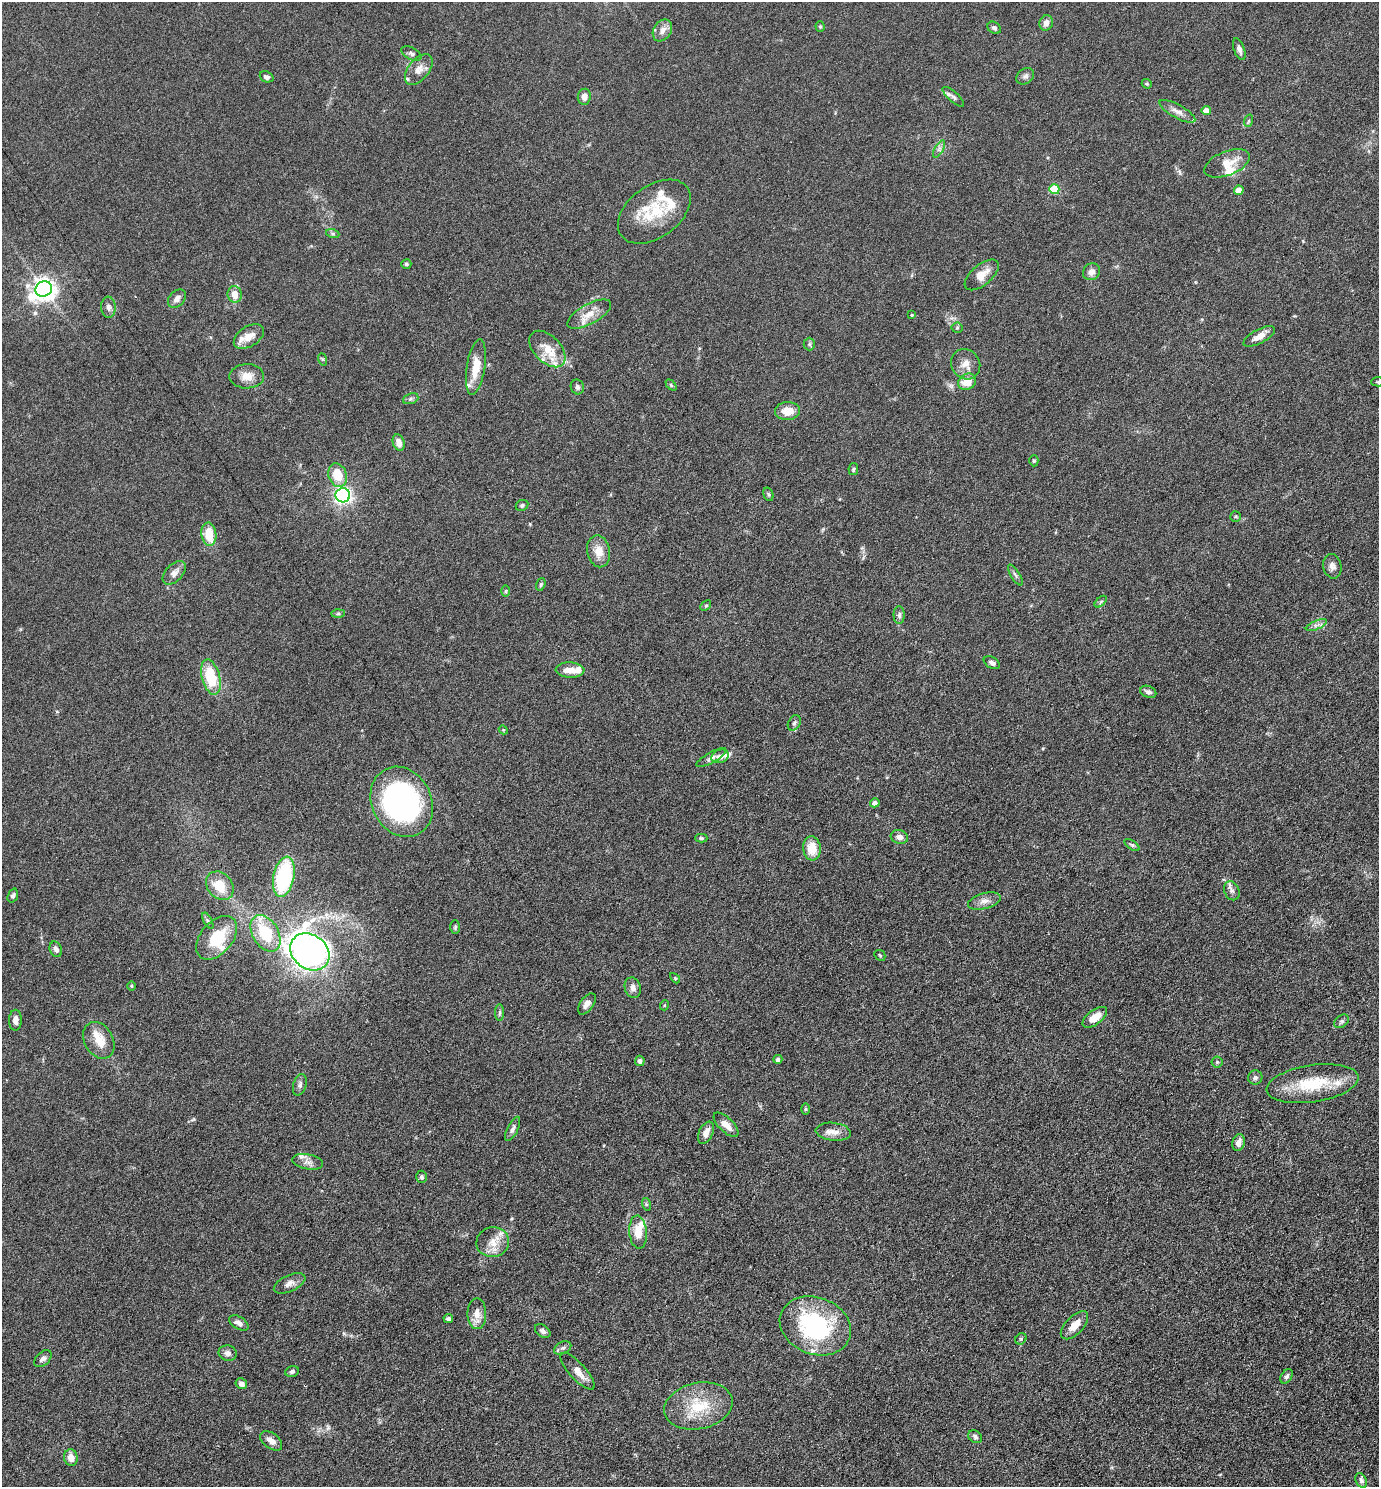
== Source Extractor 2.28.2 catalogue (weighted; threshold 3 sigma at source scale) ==
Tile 6 of 4 x 4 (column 2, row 2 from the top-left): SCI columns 1534-2910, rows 2986-4470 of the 5961 x 5968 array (HDU 1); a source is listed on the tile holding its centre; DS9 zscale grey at full resolution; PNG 1381 x 1489 px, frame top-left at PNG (2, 2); each listed source drawn as its Kron ellipse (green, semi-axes under 4 px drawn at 4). Nothing masked; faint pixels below the display range render black.
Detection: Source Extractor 2.28.2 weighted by HDU 2 'WHT'; one run over the whole footprint, this tile lists its part. Background 0.0673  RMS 0.006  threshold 0.0247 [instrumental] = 3 sigma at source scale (4.09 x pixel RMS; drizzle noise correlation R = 1.36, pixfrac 0.8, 0.05/0.05 arcsec/px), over >= 5 px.
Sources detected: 157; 19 inside a brighter listed object's ellipse — not listed separately; the other 138 listed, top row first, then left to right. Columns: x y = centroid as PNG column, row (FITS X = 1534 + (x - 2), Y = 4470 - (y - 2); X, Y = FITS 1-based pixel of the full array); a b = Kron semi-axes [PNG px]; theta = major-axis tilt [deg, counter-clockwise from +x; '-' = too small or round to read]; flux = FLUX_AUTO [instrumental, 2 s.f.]
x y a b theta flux
1046 23 8 6 69 3.1
820 26 5 4 - 0.57
994 28 7 5 -31 1.2
662 30 12 8 57 3.7
1239 49 11 5 -70 2.1
411 54 11 6 -28 1.5
419 70 18 10 52 4.7
1025 76 10 7 39 1.5
267 77 7 5 -21 1.5
1147 84 5 4 - 0.7
584 97 8 6 82 3.4
953 97 13 5 -41 1.6
1206 110 4 4 - 6.5
1177 111 20 6 -29 3.6
1248 121 6 4 70 0.7
939 149 9 4 59 1.4
1227 163 24 12 22 8.6
1054 189 5 5 - 23
1239 190 5 4 - 7.4
654 212 41 26 36 24
333 234 7 4 -18 0.86
406 264 5 5 - 0.92
1091 272 9 8 - 3.1
982 275 20 10 40 5.9
44 289 8 7 - 390
235 294 8 7 - 5.4
177 298 10 7 48 2.6
108 307 10 7 -87 2
589 314 24 10 28 6.9
912 315 4 3 - 0.53
957 328 5 5 - 0.77
249 336 16 10 32 5.9
1259 336 17 7 28 4.3
809 344 6 5 - 0.9
547 349 22 13 -45 9
322 359 6 4 -71 0.56
966 364 15 14 - 5.2
476 367 28 9 81 10
247 376 17 12 1 5.7
967 382 9 8 - 7.9
1378 382 7 4 2 0.83
671 385 6 4 -46 0.73
577 387 7 6 - 1.5
411 399 8 5 19 1.2
787 411 12 9 1 7.1
399 442 8 6 -71 4
1034 461 5 4 - 0.73
853 469 6 5 - 0.94
338 475 12 9 -71 12
768 494 7 5 -72 0.84
343 495 7 7 - 100
522 505 6 5 - 0.98
1235 516 5 5 - 0.77
209 534 12 7 -82 11
599 551 16 11 -79 6.5
1332 566 12 9 -78 2.5
174 573 14 8 46 3.2
1015 575 12 4 -58 1.3
541 584 6 4 71 0.75
505 591 6 4 -90 0.64
1101 602 7 4 44 0.83
706 606 6 4 44 0.61
338 614 7 4 1 0.87
899 615 9 5 -90 1.3
1316 625 11 4 22 1.8
992 663 9 5 -30 1.7
570 670 14 7 -2 6.2
211 677 18 9 -75 19
1148 692 8 5 -21 1.7
794 723 8 6 59 1.3
503 730 4 4 - 0.53
720 756 9 6 18 2.7
711 758 17 5 29 2
402 802 36 30 -63 120
875 803 5 4 - 2
899 837 9 7 -17 2.8
701 838 6 4 -1 0.81
1132 845 9 4 -35 0.96
812 848 12 9 -85 9.3
284 877 20 10 79 49
220 886 16 12 -49 11
1232 891 10 7 -65 2.1
13 896 7 5 70 1.2
984 901 17 8 16 3.4
208 921 9 4 -61 0.98
455 927 7 4 88 0.8
265 933 20 13 -59 21
217 938 25 16 50 18
56 949 8 6 -68 2
310 952 21 17 -36 300
880 955 6 4 -44 0.62
675 978 6 4 -46 0.56
131 986 5 3 - 0.52
633 988 10 8 -75 2.6
587 1004 12 6 54 2.6
665 1005 5 3 - 0.42
499 1013 8 4 89 0.96
1095 1017 14 7 37 6.4
15 1020 10 6 90 2.7
1342 1021 8 6 38 1.2
99 1040 19 14 -61 8.6
778 1059 4 4 - 1.7
640 1061 5 5 - 1.4
1217 1062 5 5 - 0.73
1255 1077 7 7 - 1.3
1312 1084 46 18 8 23
300 1085 11 6 73 1.8
806 1109 6 4 89 0.59
726 1125 16 7 -44 4.6
513 1129 13 5 64 1.8
833 1132 17 9 -6 4.4
706 1133 12 7 64 3.6
1239 1143 8 6 76 3.2
308 1162 16 7 -10 3
421 1177 6 5 - 0.96
646 1204 6 4 -72 0.7
638 1232 16 8 -85 7.5
493 1242 16 15 - 6.9
290 1283 17 8 25 3
477 1314 15 9 -89 4.7
448 1319 5 4 - 1.3
239 1323 11 6 -32 2.5
1074 1325 17 9 46 5.6
815 1326 36 28 -21 64
543 1331 8 6 -36 1.7
1021 1339 6 5 - 0.71
563 1348 9 6 26 1.6
228 1353 9 7 -13 2.2
43 1359 10 6 43 1.7
292 1371 7 5 23 1.3
577 1371 24 8 -48 4.9
1287 1376 8 5 56 1.3
241 1384 6 5 - 2.3
698 1406 34 23 12 21
975 1437 7 6 - 1.3
271 1441 13 7 -37 3.4
71 1458 8 6 -79 4
1361 1480 8 5 -66 1.3
Isophote crosses this tile's border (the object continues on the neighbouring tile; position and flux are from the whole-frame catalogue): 1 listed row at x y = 1378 382